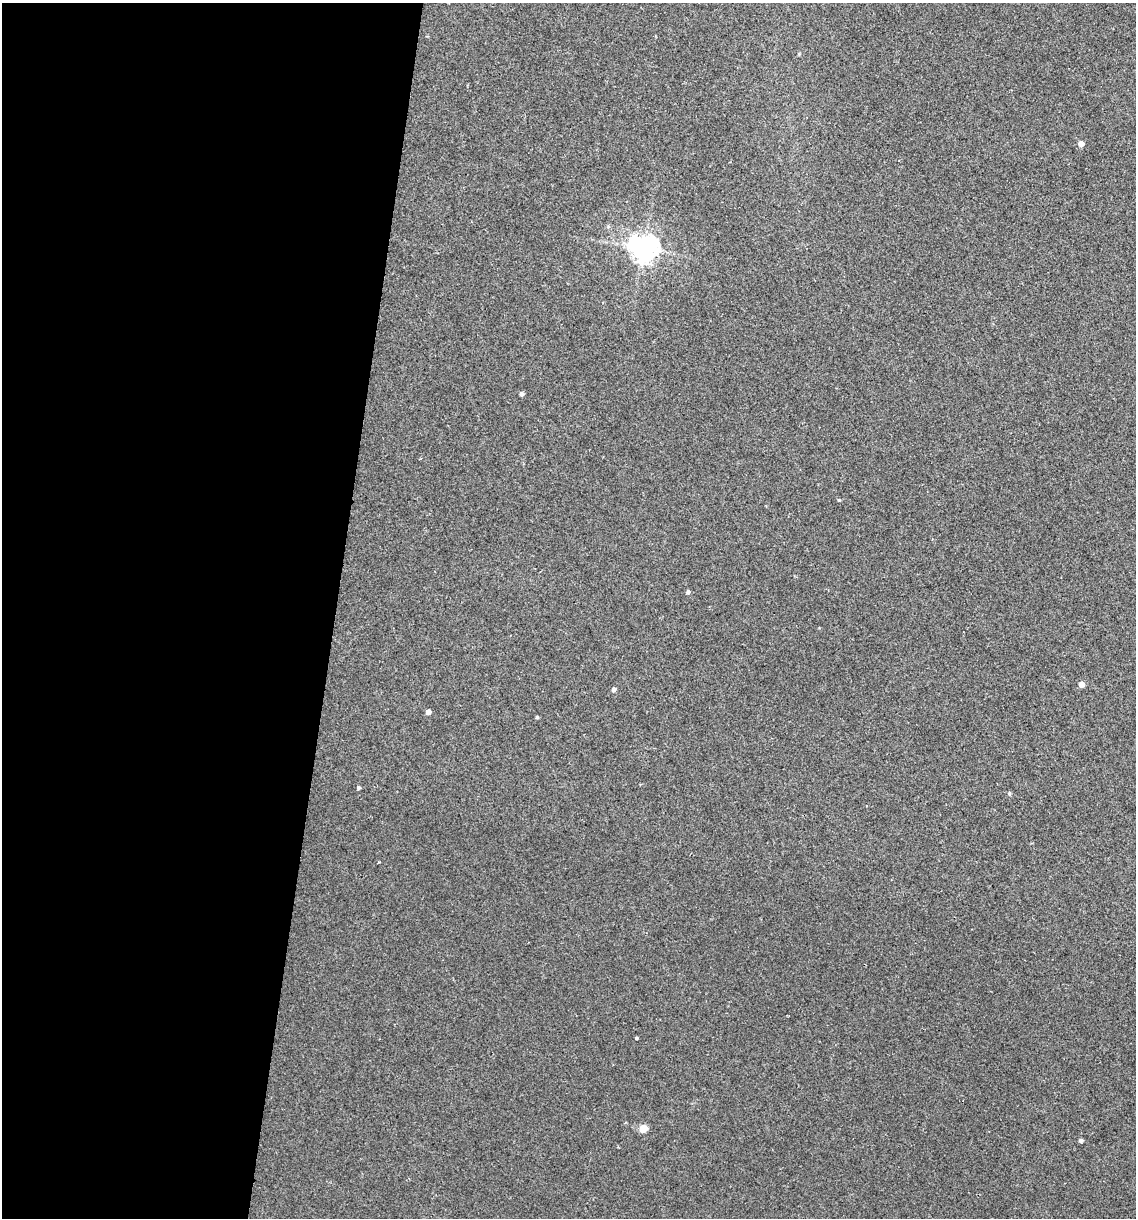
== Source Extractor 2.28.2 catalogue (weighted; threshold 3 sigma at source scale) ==
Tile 5 of 4 x 4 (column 1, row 2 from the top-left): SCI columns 119-1252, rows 2435-3650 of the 4889 x 4866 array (HDU 1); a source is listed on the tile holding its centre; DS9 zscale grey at full resolution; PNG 1138 x 1220 px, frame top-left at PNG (2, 3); no overlay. Shown black and unused: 29% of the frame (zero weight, under 2 of 3 exposures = <1% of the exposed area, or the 3 px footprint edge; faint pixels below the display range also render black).
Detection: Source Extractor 2.28.2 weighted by HDU 2 'WHT'; one run over the whole footprint, this tile lists its part. Background 0.00157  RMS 0.005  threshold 0.0226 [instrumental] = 3 sigma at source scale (4.5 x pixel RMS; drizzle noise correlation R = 1.50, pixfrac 1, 0.05/0.05 arcsec/px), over >= 5 px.
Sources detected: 15; all 15 listed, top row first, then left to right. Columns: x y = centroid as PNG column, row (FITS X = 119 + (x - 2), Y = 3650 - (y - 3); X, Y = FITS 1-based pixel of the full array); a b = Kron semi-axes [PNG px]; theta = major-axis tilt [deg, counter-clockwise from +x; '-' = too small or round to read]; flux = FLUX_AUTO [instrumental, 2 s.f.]
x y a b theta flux
799 54 5 4 - 0.51
1081 143 4 4 - 3.5
643 248 10 8 -29 550
522 394 4 4 - 1.2
839 500 4 3 - 0.48
688 592 5 5 - 0.96
1081 684 4 4 - 4.3
614 689 4 4 - 2
428 712 4 4 - 2.6
537 717 4 3 - 0.57
359 788 4 4 - 0.82
1009 793 5 4 - 0.68
637 1038 3 3 - 0.51
643 1128 5 5 - 12
1081 1141 4 4 - 1.2